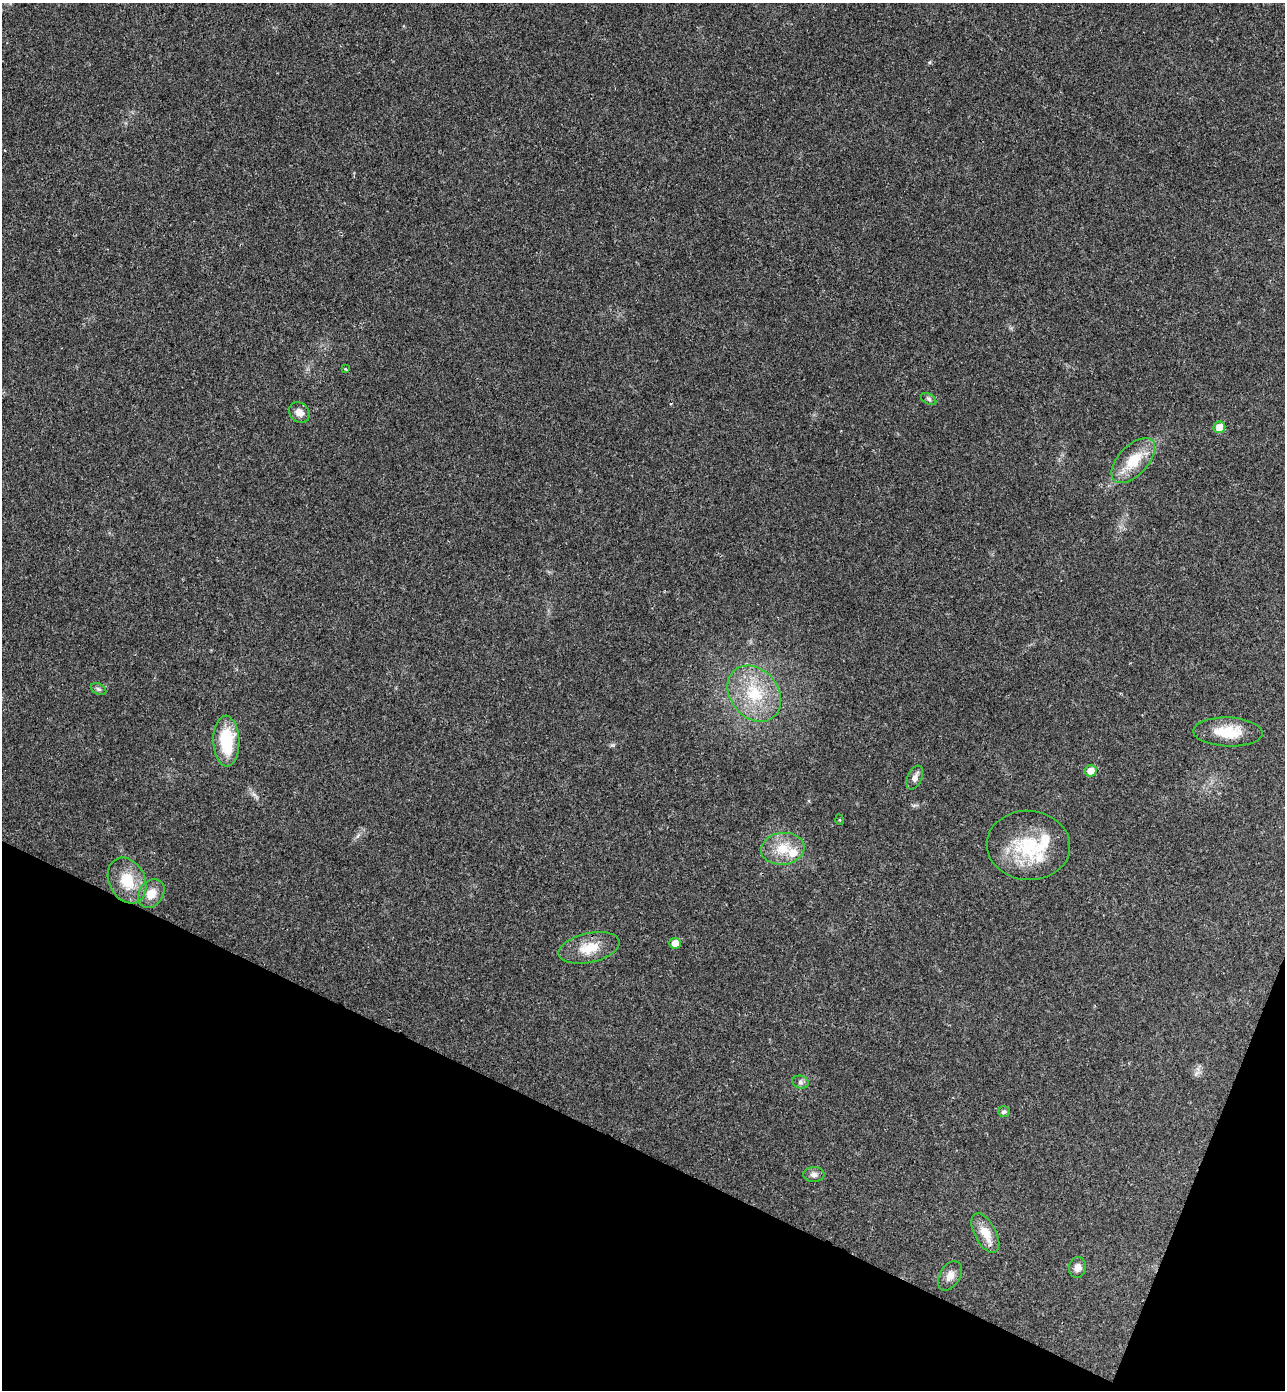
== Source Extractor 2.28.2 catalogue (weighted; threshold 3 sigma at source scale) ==
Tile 15 of 4 x 4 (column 3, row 4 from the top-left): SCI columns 2760-4042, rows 31-1418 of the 5652 x 5613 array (HDU 1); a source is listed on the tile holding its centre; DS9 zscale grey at full resolution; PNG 1287 x 1392 px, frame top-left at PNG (2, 3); each listed source drawn as its Kron ellipse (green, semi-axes under 4 px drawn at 4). Shown black and unused: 20% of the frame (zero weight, under 3 of 4 exposures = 6% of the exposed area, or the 3 px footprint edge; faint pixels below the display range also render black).
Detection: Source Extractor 2.28.2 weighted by HDU 2 'WHT'; one run over the whole footprint, this tile lists its part. Background 0.0786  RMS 0.0047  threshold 0.0214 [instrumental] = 3 sigma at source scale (4.5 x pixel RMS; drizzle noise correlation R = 1.50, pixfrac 1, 0.05/0.05 arcsec/px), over >= 5 px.
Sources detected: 27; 3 inside a brighter listed object's ellipse — not listed separately; the other 24 listed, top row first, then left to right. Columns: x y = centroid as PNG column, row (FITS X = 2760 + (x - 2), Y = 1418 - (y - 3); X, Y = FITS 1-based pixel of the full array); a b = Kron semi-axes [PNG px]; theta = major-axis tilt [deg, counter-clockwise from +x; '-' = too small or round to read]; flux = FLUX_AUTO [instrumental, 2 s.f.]
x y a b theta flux
345 369 4 3 - 0.54
929 399 8 5 -28 1
299 412 11 9 -43 3.6
1219 427 6 5 - 6.5
1133 461 28 14 47 14
98 689 8 5 -27 1
754 694 30 24 -50 24
1228 732 35 14 -2 13
226 741 25 13 -88 24
1091 771 6 5 - 5.5
915 777 12 7 66 2.8
840 820 5 3 - 0.44
1028 845 41 34 -4 31
783 849 22 16 8 11
127 881 24 18 -64 14
151 893 15 12 54 6.1
675 943 6 5 - 5.4
589 948 31 14 13 11
800 1082 8 6 -16 1.4
1004 1112 6 5 - 1.1
814 1175 11 7 0 1.9
985 1233 21 10 -62 8.3
1078 1267 10 8 78 2.6
950 1276 16 10 59 3.7